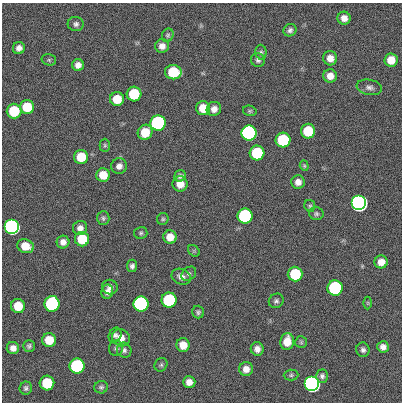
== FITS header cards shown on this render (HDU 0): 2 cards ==
NAXIS1  =                  400
NAXIS2  =                  400

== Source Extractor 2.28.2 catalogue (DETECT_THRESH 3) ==
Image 400 x 400 px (HDU 0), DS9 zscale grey, 1 PNG px = 1 image px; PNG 404 x 404 px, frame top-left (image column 1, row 400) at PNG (2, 3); each listed source drawn as its Kron ellipse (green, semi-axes under 4 px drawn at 4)
Background 0.299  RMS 33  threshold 100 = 3 sigma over >= 5 px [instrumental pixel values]
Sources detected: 88; all 88 listed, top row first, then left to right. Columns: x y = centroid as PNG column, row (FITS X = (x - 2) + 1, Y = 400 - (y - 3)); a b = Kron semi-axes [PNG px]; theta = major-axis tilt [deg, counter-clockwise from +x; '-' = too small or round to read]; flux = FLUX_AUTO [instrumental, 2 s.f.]
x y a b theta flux
344 18 6 6 - 1.6e+04
76 24 8 7 - 7.3e+03
290 30 7 6 - 6.7e+03
168 35 7 5 65 4.4e+03
162 46 7 7 - 1.4e+04
19 48 6 6 - 1.2e+04
261 52 7 5 -89 4.8e+03
330 58 7 7 - 1.9e+04
49 60 7 5 -14 4.2e+03
258 60 7 6 - 6.6e+03
391 60 7 6 - 3.2e+04
78 65 6 6 - 1.4e+04
173 72 8 7 - 1.2e+05
330 76 7 6 - 1.9e+04
369 87 13 7 -10 1.0e+04
134 94 7 7 - 1.2e+05
117 99 7 7 - 4.8e+04
27 107 7 7 - 7.2e+04
203 108 7 7 - 3.9e+04
214 109 7 7 - 1.4e+04
14 111 7 7 - 1.2e+05
250 111 7 5 -14 3.8e+03
158 123 7 7 - 1.0e+06
308 131 7 7 - 9.1e+04
145 132 8 7 - 5.0e+04
249 133 7 7 - 3.5e+06
283 140 7 7 - 2.1e+05
105 145 7 5 -89 3.8e+03
257 153 7 7 - 1.8e+05
81 157 7 7 - 5.8e+04
119 166 8 7 - 1.1e+04
304 166 5 4 - 3.1e+03
103 175 7 7 - 3.5e+04
180 176 6 5 - 6.4e+03
298 182 6 6 - 1.5e+04
180 184 7 7 - 2.4e+04
359 203 7 7 - 1.1e+07
310 206 6 5 - 4.2e+03
316 214 7 6 - 5.1e+03
245 216 7 7 - 5.4e+05
103 218 7 6 - 5.0e+03
163 219 6 5 - 3.9e+03
12 227 7 7 - 2.9e+06
80 228 7 7 - 1.2e+04
141 233 7 6 - 4.5e+03
170 237 7 7 - 2.8e+04
82 239 7 7 - 7.7e+04
63 242 6 6 - 1.2e+04
25 246 8 6 -21 3.7e+04
194 251 6 5 - 3.3e+03
381 262 6 6 - 2.1e+04
132 266 6 5 - 7.0e+03
189 274 8 6 43 5.6e+03
295 274 7 7 - 1.4e+05
181 277 10 7 -23 1.3e+04
110 287 8 7 - 9.9e+03
335 288 7 7 - 5.7e+05
107 292 7 6 - 1.0e+04
169 300 7 7 - 3.1e+05
276 301 8 7 - 6.3e+03
368 303 6 4 -90 3.2e+03
52 304 8 7 - 6.1e+05
141 304 7 7 - 2.1e+06
18 306 7 7 - 5.0e+04
198 312 6 6 - 4.9e+03
115 335 8 6 68 7.3e+03
121 338 9 8 - 1.9e+04
49 340 7 7 - 4.8e+04
287 342 8 6 80 3.3e+04
301 342 6 6 - 4.0e+03
183 345 7 6 - 2.8e+04
29 346 6 6 - 5.3e+03
383 347 6 6 - 1.1e+04
13 348 6 6 - 1.3e+04
116 348 7 7 - 5.7e+03
257 349 7 6 - 1.3e+04
124 350 7 7 - 6.8e+03
363 350 7 6 - 7.3e+03
161 365 7 6 - 4.5e+03
77 366 7 7 - 5.2e+05
246 369 7 7 - 1.7e+04
291 375 7 5 1 4.4e+03
322 376 6 6 - 6.8e+03
189 382 6 6 - 1.6e+04
47 383 7 7 - 9.9e+04
312 384 7 7 - 5.5e+06
101 387 7 6 - 5.3e+03
26 388 6 6 - 5.8e+03